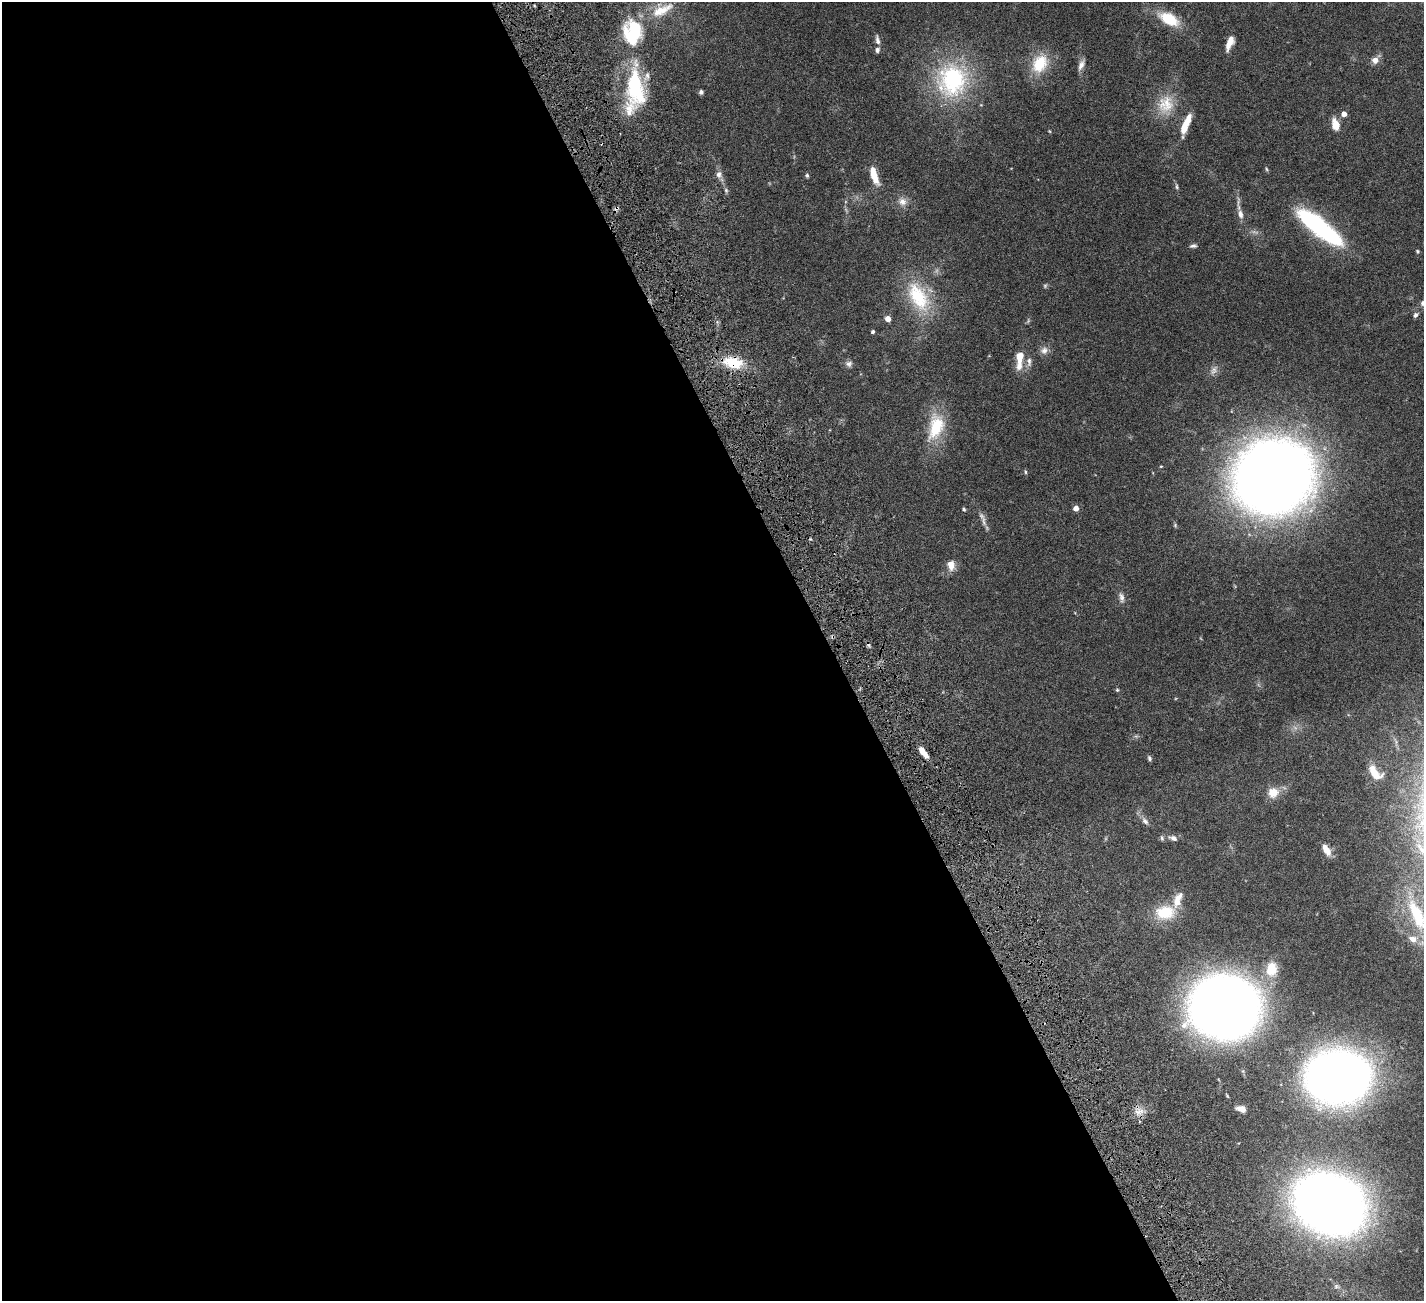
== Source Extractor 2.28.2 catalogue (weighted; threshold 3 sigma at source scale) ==
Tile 9 of 4 x 4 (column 1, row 3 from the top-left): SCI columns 2-1423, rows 1595-2893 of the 5741 x 5679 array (HDU 1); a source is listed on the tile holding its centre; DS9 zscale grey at full resolution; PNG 1426 x 1303 px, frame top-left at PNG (2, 2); no overlay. Shown black and unused: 59% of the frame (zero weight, under 4 of 8 exposures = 2% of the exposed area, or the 3 px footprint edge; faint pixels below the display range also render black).
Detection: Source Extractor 2.28.2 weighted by HDU 2 'WHT'; one run over the whole footprint, this tile lists its part. Background 0.0766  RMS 0.0028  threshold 0.0113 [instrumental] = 3 sigma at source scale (4.09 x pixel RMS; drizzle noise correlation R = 1.36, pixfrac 0.8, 0.05/0.05 arcsec/px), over >= 5 px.
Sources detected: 73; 3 too faint to see at this stretch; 1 cosmic-ray / hot-pixel residue — not listed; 7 inside a brighter listed object's ellipse — not listed separately; the other 62 listed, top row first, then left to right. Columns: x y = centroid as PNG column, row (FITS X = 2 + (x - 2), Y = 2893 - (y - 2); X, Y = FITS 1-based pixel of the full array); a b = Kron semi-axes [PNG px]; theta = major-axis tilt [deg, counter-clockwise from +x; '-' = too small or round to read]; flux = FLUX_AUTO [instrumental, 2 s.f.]
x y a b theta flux
662 10 37 16 26 7
1169 19 25 13 -28 7.2
633 32 32 23 85 16
877 40 14 6 -79 0.99
1230 43 14 6 69 2.7
1375 60 8 8 - 1.5
1040 64 26 19 59 7.6
1081 65 14 7 67 1.3
952 80 46 40 83 29
635 88 50 21 -85 21
701 92 5 5 - 0.63
1165 104 26 23 72 6.9
1344 114 4 4 - 2.2
1336 125 13 8 -75 3.3
1184 128 20 7 66 4.4
1266 169 6 3 -86 0.3
719 174 10 8 -83 1.2
807 175 6 4 -74 0.4
874 175 21 7 -72 4.7
1177 187 8 5 -74 0.46
726 190 7 5 -70 0.46
902 202 12 10 -16 1.8
616 208 7 4 3 0.5
1240 214 11 7 -76 1.5
1315 223 36 13 -37 38
1193 246 9 5 5 0.6
1417 251 4 4 - 0.33
918 297 44 24 -61 15
1423 303 7 6 - 0.87
1415 315 7 5 63 0.65
888 319 4 4 - 2.7
873 332 3 3 - 0.52
1044 350 11 10 - 1.4
1019 359 26 9 84 3.9
733 362 26 14 -14 7.8
1029 362 14 7 -89 1.3
849 364 9 8 - 0.9
1213 370 12 7 59 1.2
936 427 37 20 75 10
1025 472 5 4 - 0.36
1273 477 46 43 21 510
1076 508 4 4 - 2.4
964 509 4 3 - 0.38
951 565 13 9 -80 2.1
1121 597 13 6 -75 1.1
1117 690 4 4 - 0.31
923 752 12 5 -51 3.3
1149 758 7 5 -72 0.54
1375 772 18 9 -48 3.8
1273 792 13 12 - 3.2
1145 821 11 6 -45 1
1162 838 8 4 -76 0.44
1173 838 11 6 -18 1.1
1326 850 14 6 -60 2.6
1165 912 24 17 5 8.3
1418 915 56 19 -63 17
1271 969 19 14 82 4.6
1224 1007 44 39 4 310
1338 1077 40 32 3 260
1242 1109 9 5 -12 2.1
1139 1111 16 7 12 1.9
1330 1204 41 33 -28 400
Overlapping masked pixels (flux is a lower limit): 3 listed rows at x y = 616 208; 733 362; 923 752
Isophote crosses this tile's border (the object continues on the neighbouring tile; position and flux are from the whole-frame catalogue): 2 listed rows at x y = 1423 303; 1418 915